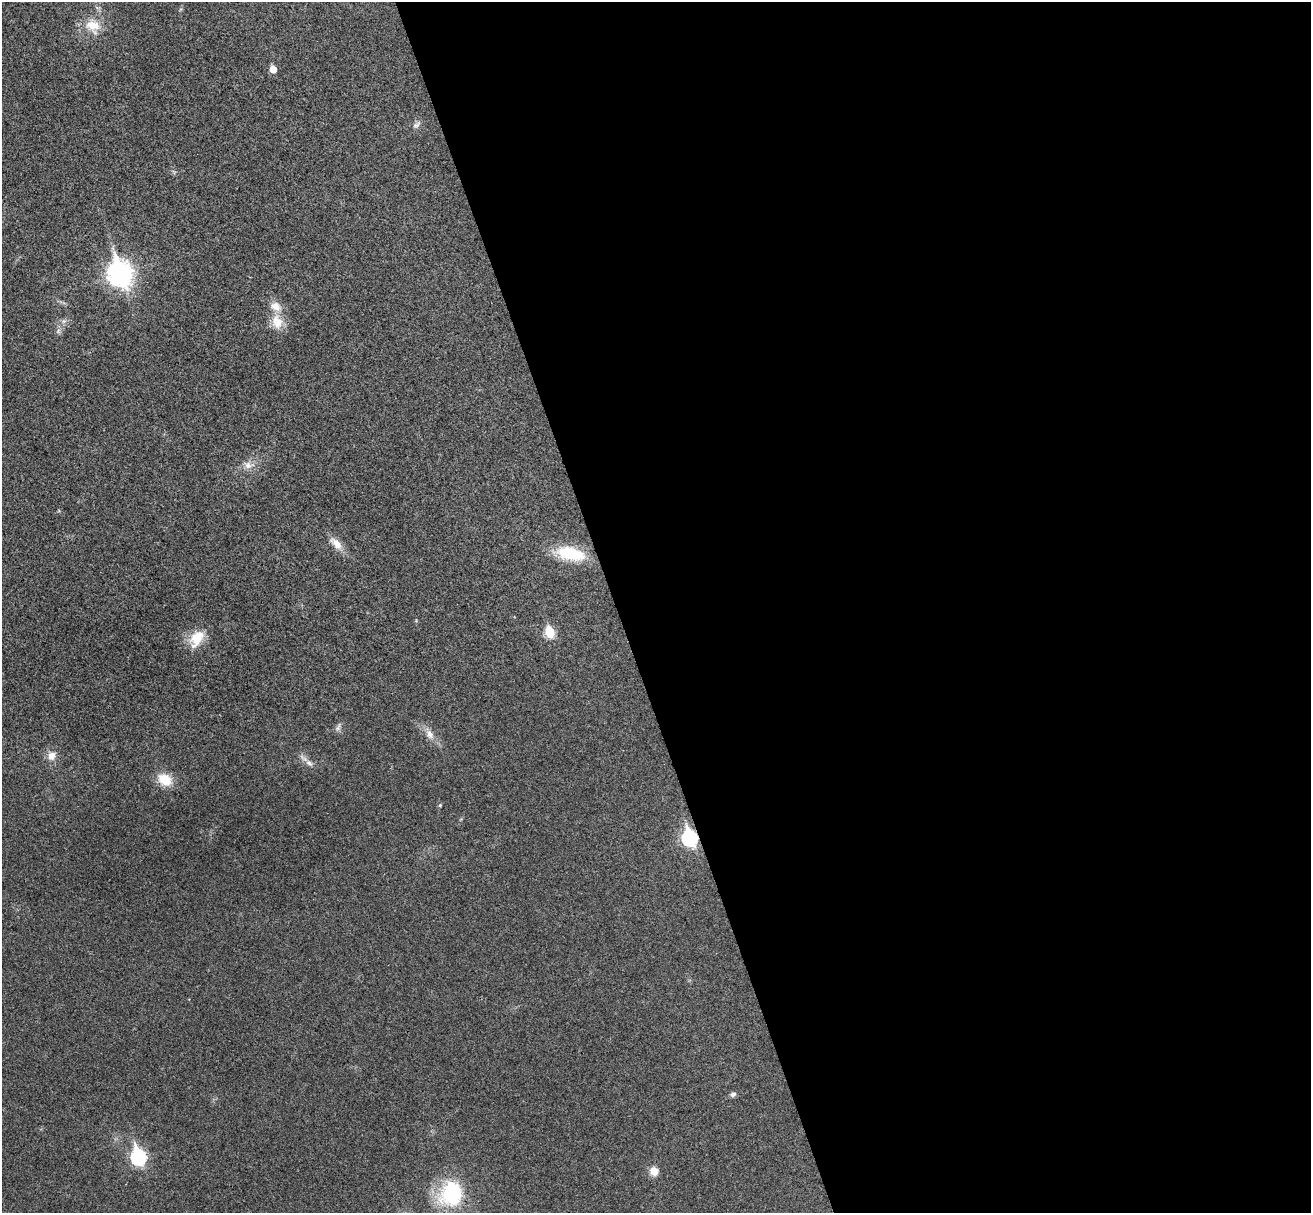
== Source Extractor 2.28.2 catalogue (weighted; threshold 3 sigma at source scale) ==
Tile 8 of 4 x 4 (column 4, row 2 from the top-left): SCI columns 3984-5292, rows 2589-3799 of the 5350 x 5298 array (HDU 1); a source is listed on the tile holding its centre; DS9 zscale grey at full resolution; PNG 1313 x 1215 px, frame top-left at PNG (2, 2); no overlay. Shown black and unused: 53% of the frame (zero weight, under 3 of 4 exposures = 6% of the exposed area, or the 3 px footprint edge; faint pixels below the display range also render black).
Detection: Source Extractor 2.28.2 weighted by HDU 2 'WHT'; one run over the whole footprint, this tile lists its part. Background 0.0396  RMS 0.0052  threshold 0.0234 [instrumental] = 3 sigma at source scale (4.5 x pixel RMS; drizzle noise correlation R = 1.50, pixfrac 1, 0.05/0.05 arcsec/px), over >= 5 px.
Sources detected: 24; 1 inside a brighter listed object's ellipse — not listed separately; the other 23 listed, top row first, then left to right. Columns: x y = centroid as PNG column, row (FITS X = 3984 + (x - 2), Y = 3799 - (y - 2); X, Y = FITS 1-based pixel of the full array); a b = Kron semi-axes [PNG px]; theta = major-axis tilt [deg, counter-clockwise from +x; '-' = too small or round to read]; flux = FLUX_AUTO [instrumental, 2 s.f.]
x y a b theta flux
93 26 21 17 -32 11
273 69 5 5 - 7.9
416 125 12 6 34 1.9
120 274 11 8 -72 400
64 321 7 4 18 1.2
277 322 20 15 -76 8.8
58 331 8 5 47 1.3
248 465 14 10 -2 4.2
336 543 21 9 -45 5.7
570 554 37 16 -12 21
550 632 6 5 - 31
197 638 22 14 59 12
338 728 11 6 53 1.7
430 734 14 9 -63 4.1
52 756 9 9 - 4.5
309 763 12 7 -35 2.7
165 780 15 11 -32 12
440 805 5 4 - 0.62
689 838 8 7 - 100
733 1094 8 6 5 1.4
138 1157 9 7 -73 90
654 1171 11 10 - 4.5
451 1194 29 24 69 43
Overlapping masked pixels (flux is a lower limit): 1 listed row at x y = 689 838